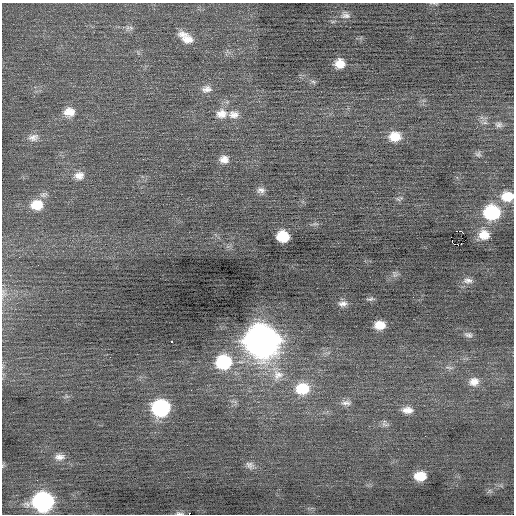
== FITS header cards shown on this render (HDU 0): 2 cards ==
NAXIS1  =                  512 / Axis length
NAXIS2  =                  512 / Axis length

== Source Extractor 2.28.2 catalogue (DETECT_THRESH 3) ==
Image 512 x 512 px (HDU 0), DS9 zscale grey, 1 PNG px = 1 image px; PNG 516 x 516 px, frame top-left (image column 1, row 512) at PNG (2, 3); no overlay
Background -0.0267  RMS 0.71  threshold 2.14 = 3 sigma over >= 5 px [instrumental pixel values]
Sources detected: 56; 1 with non-positive FLUX_AUTO (blend fragments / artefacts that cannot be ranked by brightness) is not listed; the other 55 listed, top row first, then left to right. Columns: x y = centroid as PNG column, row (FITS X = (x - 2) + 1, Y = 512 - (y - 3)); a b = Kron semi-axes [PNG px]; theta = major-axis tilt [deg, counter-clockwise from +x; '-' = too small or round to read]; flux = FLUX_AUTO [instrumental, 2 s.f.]
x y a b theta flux
345 15 14 10 -3 270
333 21 6 4 19 64
131 28 9 5 -17 130
182 34 16 8 1 360
187 39 16 12 -11 550
340 64 10 9 - 610
313 82 7 5 -30 95
207 89 15 10 9 360
69 112 15 12 7 590
222 114 16 13 5 620
234 114 15 11 -3 460
485 123 7 4 -1 100
499 124 11 7 -5 180
395 136 13 11 1 810
33 137 15 10 10 340
478 154 8 8 - 130
224 159 12 10 -5 370
79 176 13 10 9 420
261 190 11 8 -4 220
507 196 14 11 0 890
399 199 11 5 18 100
37 205 15 12 2 940
492 212 14 12 0 3500
315 224 10 4 -4 97
484 235 14 12 -9 680
283 236 10 9 - 1400
451 237 2 2 - 740
452 241 3 2 - 41
455 244 3 2 - 63
459 245 6 2 19 660
38 265 2 2 - 190
395 274 10 6 -80 140
468 281 14 8 -3 250
4 293 12 7 -86 220
370 299 10 4 6 100
343 304 12 7 2 250
380 325 9 7 -1 630
468 335 11 7 -15 170
262 341 16 15 - 73000
172 342 3 3 - 500
223 362 15 13 7 3300
449 367 10 4 -12 120
278 375 16 15 - 770
474 382 13 11 7 450
302 389 17 14 5 1500
346 403 14 7 -1 240
161 408 13 12 - 5200
407 410 13 8 -2 390
385 424 11 8 -50 170
59 457 14 9 0 330
3 465 6 4 71 60
250 465 12 9 -31 250
420 476 10 8 2 880
43 501 14 12 2 11000
179 513 7 2 -5 89
At the frame edge (FLAGS 8, measured only in part): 4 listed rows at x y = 507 196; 4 293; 3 465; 179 513
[1 non-positive-flux detection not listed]